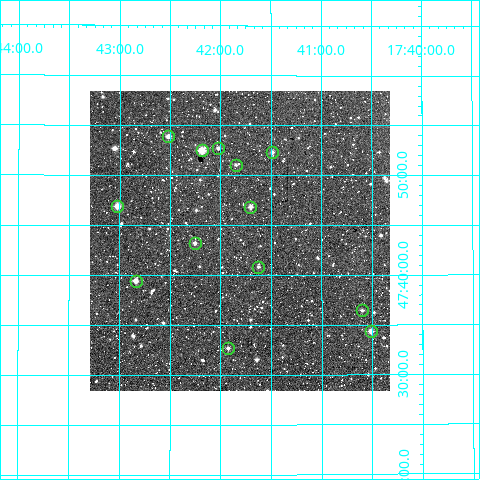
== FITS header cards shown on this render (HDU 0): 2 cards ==
NAXIS1  =                  300
NAXIS2  =                  300

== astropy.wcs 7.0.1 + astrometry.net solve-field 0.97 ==
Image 300 x 300 px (HDU 0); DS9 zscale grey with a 90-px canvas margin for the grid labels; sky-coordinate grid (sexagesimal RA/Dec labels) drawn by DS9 from the SOLVED WCS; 13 Tycho-2 reference stars matched to detected sources circled (green)
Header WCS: RA---TAN/DEC--TAN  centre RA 17:41:49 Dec +47:43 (265.45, +47.72 deg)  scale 6 arcsec/px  FOV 30.0' x 30.0'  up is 0 deg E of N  parity normal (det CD < 0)
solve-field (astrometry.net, Tycho-2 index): VERIFIED the header's WCS against the Tycho-2 star catalogue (verified at 2 index scales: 8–13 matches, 0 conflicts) and refined it, rather than solving blind
Solved WCS: RA---TAN-SIP/DEC--TAN-SIP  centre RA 17:41:49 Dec +47:43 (265.45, +47.72 deg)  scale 6 arcsec/px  FOV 30.0' x 30.0'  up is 0 deg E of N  parity normal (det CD < 0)
The solver's refit moves the header's centre by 0.48 arcsec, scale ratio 0.9995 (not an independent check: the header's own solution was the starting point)
Tycho-2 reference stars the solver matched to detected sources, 13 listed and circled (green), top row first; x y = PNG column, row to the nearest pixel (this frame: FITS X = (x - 90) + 1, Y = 300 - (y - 91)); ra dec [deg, ICRS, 3 dp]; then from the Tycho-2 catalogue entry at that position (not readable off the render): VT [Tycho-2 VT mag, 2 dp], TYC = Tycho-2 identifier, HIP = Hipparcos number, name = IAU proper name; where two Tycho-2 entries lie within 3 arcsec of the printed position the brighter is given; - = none
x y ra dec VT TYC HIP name
168 136 265.629 +47.898 10.89 3514-84-1 - -
218 148 265.506 +47.879 11.90 3514-758-1 - -
202 150 265.547 +47.875 9.71 3514-592-1 - -
272 152 265.372 +47.872 11.43 3514-94-1 - -
236 165 265.462 +47.851 11.84 3514-790-1 - -
117 206 265.756 +47.782 10.50 3514-12-1 - -
250 207 265.426 +47.781 11.44 3514-1181-1 - -
195 243 265.564 +47.720 11.61 3514-1333-1 - -
258 267 265.406 +47.681 12.23 3514-394-1 - -
136 281 265.710 +47.657 10.45 3514-68-1 - -
362 310 265.151 +47.607 12.04 3514-1186-1 - -
371 331 265.128 +47.573 10.56 3514-654-1 - -
228 348 265.482 +47.545 12.34 3514-1008-1 - -